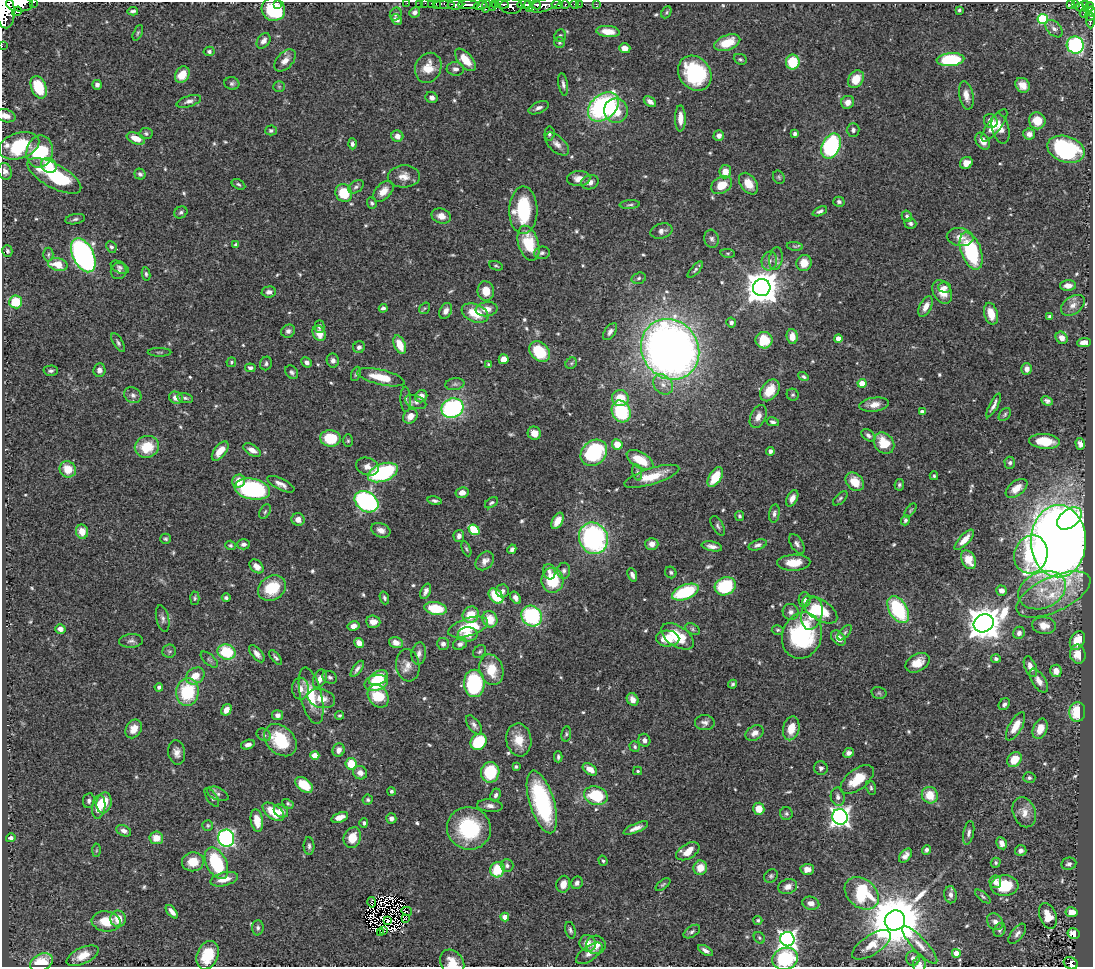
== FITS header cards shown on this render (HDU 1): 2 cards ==
NAXIS1  =                 1091
NAXIS2  =                  965

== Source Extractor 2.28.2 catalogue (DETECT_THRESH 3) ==
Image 1091 x 965 px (HDU 1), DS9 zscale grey, 1 PNG px = 1 image px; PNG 1095 x 969 px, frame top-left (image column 1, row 965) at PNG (2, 2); each listed source drawn as its Kron ellipse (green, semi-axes under 4 px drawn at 4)
Background 0.647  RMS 0.026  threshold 0.0795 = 3 sigma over >= 5 px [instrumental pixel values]
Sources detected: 628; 7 with non-positive FLUX_AUTO (blend fragments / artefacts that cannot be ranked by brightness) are neither listed nor drawn; of the other 621, the 500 brightest by FLUX_AUTO listed and drawn (121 fainter detections omitted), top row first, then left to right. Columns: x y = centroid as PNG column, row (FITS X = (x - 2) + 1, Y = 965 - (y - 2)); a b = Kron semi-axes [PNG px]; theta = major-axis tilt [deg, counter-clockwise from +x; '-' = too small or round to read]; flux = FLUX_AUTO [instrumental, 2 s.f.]
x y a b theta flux
34 2 3 2 - 21
278 3 2 2 - 5.4
407 3 2 2 - 7.9
419 3 2 2 - 10
425 3 2 2 - 6.6
436 3 3 2 - 11
445 3 10 3 0 61
20 4 13 7 -2 1400
432 4 4 3 - 32
491 4 6 3 -64 190
495 4 4 3 - 130
502 4 7 3 -5 230
557 4 5 3 - 110
565 4 4 3 - 87
575 4 4 3 - 39
579 4 2 2 - 3
596 4 3 2 - 6.5
1071 4 3 3 - 95
455 5 8 5 0 480
469 5 10 4 -2 860
524 5 6 4 2 410
537 5 4 3 - 370
544 5 15 6 16 980
1075 5 4 4 - 79
1085 5 3 3 - 140
480 6 7 4 11 150
486 6 6 3 76 160
511 6 11 7 0 210
529 6 6 3 -76 490
1080 7 4 3 - 20
1089 7 6 4 32 200
273 9 12 11 - 130
5 10 18 9 -87 3000
959 10 4 4 - 3.2
17 11 5 4 - 250
133 11 5 3 - 4.1
415 12 5 5 - 7.4
666 12 6 4 62 3
1092 12 5 3 - 110
1084 13 4 3 - 34
396 14 7 5 62 4.5
1090 16 5 3 - 65
396 19 6 4 -42 9.1
1043 19 5 5 - 150
1090 21 7 4 -88 120
1054 29 10 6 -44 8
608 32 12 5 -6 27
138 33 8 4 65 3.2
560 35 6 5 - 4
264 41 8 6 56 9.8
559 42 5 5 - 3.2
727 43 13 7 21 49
1075 45 9 8 - 300
2 46 2 2 - 5.8
625 48 5 5 - 13
209 51 5 4 - 3.9
740 59 7 5 -24 3.4
285 60 13 8 47 15
465 60 13 7 -48 35
950 60 14 6 5 130
793 62 7 7 - 71
428 68 15 12 65 35
455 69 9 7 -2 7
695 73 18 15 -51 150
182 75 9 7 57 31
856 79 9 7 57 32
232 83 7 6 - 4.4
563 84 11 4 -80 6.1
97 85 5 4 - 5.6
1023 85 8 6 -46 16
39 87 12 7 -68 59
279 87 5 5 - 2.8
966 95 14 7 -79 15
432 97 6 5 - 7.8
189 101 13 5 17 8
650 102 7 4 -35 8.1
848 102 7 6 - 13
603 107 17 12 39 340
539 108 11 5 23 7.8
616 111 12 12 - 39
5 116 10 6 -16 13
680 118 13 5 -90 17
991 121 7 6 - 17
1037 121 8 8 - 33
994 125 19 6 53 24
1000 129 15 8 -75 20
271 130 6 5 - 4.6
853 130 7 6 - 5.6
146 134 6 5 - 4
549 134 7 5 84 4.7
795 134 4 4 - 4.8
1029 134 6 5 - 10
397 136 6 5 - 11
719 136 5 5 - 9.1
136 138 9 5 -22 23
983 141 9 6 -54 16
352 144 5 4 - 5.2
557 144 15 7 -42 12
19 146 21 13 17 100
831 146 13 9 65 290
1066 149 19 13 -18 180
40 152 16 13 78 100
966 163 6 5 - 18
49 166 8 7 - 35
5 171 8 6 -70 7.9
725 172 6 6 - 21
140 174 6 5 - 4.7
54 176 30 12 -29 130
404 176 16 11 3 19
779 177 7 5 -56 3.2
579 179 11 7 4 17
590 182 9 7 17 9.7
238 184 7 4 -29 3.7
748 184 12 8 -54 24
722 185 11 8 29 32
356 187 8 5 35 5.3
383 191 12 7 46 18
344 193 9 8 - 60
839 202 6 5 - 4.8
372 203 6 4 -72 3.5
630 205 10 3 3 3.5
523 210 24 14 90 120
820 211 8 4 25 5.1
181 212 7 5 32 4.5
441 216 10 7 -15 15
907 216 6 5 - 4.7
75 219 10 5 10 4.8
910 223 6 5 - 4.5
661 231 11 7 17 8.1
960 237 13 9 -10 16
712 239 9 7 -76 6.6
528 243 18 10 -73 66
236 245 4 4 - 5.8
795 246 8 4 -9 3.1
111 247 6 5 - 4.1
7 251 6 5 - 4.3
971 251 19 10 -70 160
542 253 8 6 4 5.7
728 253 7 4 -8 2.9
48 254 7 5 87 3.2
83 255 18 10 -64 590
776 259 11 6 82 7.1
769 261 9 7 77 9.1
804 263 8 7 - 21
58 264 10 6 -14 33
496 266 7 4 -20 2.8
120 267 10 5 -27 5.3
695 270 10 4 48 3.9
118 271 8 7 - 5.8
146 274 6 4 -82 3.7
639 278 7 5 18 4.1
1068 286 8 5 2 13
945 287 6 5 - 5.7
762 288 9 8 - 3800
486 291 10 8 -81 26
269 292 7 5 4 7.9
942 292 13 9 -61 24
16 302 6 6 - 56
1073 305 13 8 35 13
926 307 11 6 63 15
383 308 4 3 - 4.5
425 308 6 5 - 3
487 309 11 7 7 17
446 311 8 6 63 9.7
475 313 14 9 -22 46
991 314 11 6 -74 26
1050 316 4 3 - 3.9
731 323 5 4 - 5.2
319 326 6 5 - 5
288 331 7 6 - 5.5
610 332 10 5 55 7.5
319 333 8 6 -60 21
792 336 7 5 -86 19
838 338 4 4 - 17
1062 338 6 5 - 11
764 340 8 8 - 57
1084 342 7 4 2 13
118 343 10 4 -60 4.7
400 345 10 5 -66 30
359 347 6 5 - 6.1
670 349 31 28 -57 1600
159 352 12 3 0 2.8
540 352 11 9 -44 78
504 359 5 5 - 16
333 360 7 6 - 7.4
231 362 5 4 - 2.8
307 362 5 4 - 7.1
266 363 7 5 69 4.2
571 363 6 5 - 2.9
488 364 4 3 - 2.8
250 368 5 4 - 5.3
1027 369 6 5 - 9.3
99 370 7 6 - 9.1
51 371 7 5 1 5.1
292 372 7 5 -51 4.8
356 374 7 4 69 3
381 377 24 7 -13 46
803 377 5 4 - 3.3
862 383 4 4 - 34
455 384 9 6 9 4.8
663 384 11 9 -44 14
770 390 12 8 54 31
133 395 9 7 -31 6.9
793 395 6 5 - 3.3
421 396 6 6 - 12
176 398 7 5 -23 12
185 398 8 5 -15 4
620 398 8 8 - 37
406 399 12 5 -88 5.4
1047 401 6 4 -24 5.4
416 402 11 6 -21 7.5
874 405 15 7 7 17
994 405 13 3 62 7.5
452 408 11 9 21 280
621 411 11 9 -65 130
922 412 4 4 - 8.9
1005 414 7 5 51 3.2
410 416 8 6 45 14
758 417 12 7 65 14
773 422 6 4 -12 4.3
534 433 7 6 - 17
868 435 8 5 -38 4.8
330 438 10 8 -7 71
348 441 6 5 - 2.8
1045 441 15 7 -5 38
884 443 11 9 -51 44
617 444 5 5 - 31
1080 444 6 4 -73 7.3
147 447 12 10 20 54
252 450 10 5 -28 13
220 451 11 5 52 18
770 451 4 4 - 7.9
594 453 14 12 44 180
640 460 15 7 -31 47
1010 463 6 5 - 4.6
367 467 12 8 -20 11
68 469 8 8 - 32
383 472 15 8 21 220
637 472 8 4 -77 4.1
652 476 28 8 17 39
934 476 4 4 - 2.8
715 477 11 6 58 40
239 481 7 6 - 24
855 482 10 8 -46 29
281 484 15 5 -26 11
899 485 6 5 - 3.4
1017 488 12 7 38 22
252 489 18 10 -10 230
462 493 6 5 - 14
792 498 9 5 63 11
840 498 9 4 42 3.9
435 501 7 4 -10 4.8
366 502 13 9 -34 350
491 503 7 4 33 4.2
910 510 8 4 52 2.9
265 512 8 5 62 3.7
774 513 9 5 80 6.3
740 516 5 4 - 3.4
1069 518 14 9 38 200
298 519 6 6 - 10
905 520 5 4 - 3.9
557 521 9 5 61 18
718 526 11 5 -60 4.8
381 530 10 7 -22 11
474 530 6 4 -41 90
82 532 7 6 - 24
459 536 6 5 - 7.3
593 538 16 14 -66 330
166 539 5 5 - 3.2
964 540 13 5 46 18
1058 541 36 27 89 3800
244 544 6 5 - 6.1
652 544 6 6 - 12
797 544 11 6 -57 6.8
230 545 5 4 - 3
758 545 9 5 19 5.6
712 546 10 4 -11 9.3
466 549 8 3 -66 2.9
512 549 5 4 - 4.9
1031 554 19 16 71 100
969 560 10 6 -61 26
485 561 10 8 46 12
794 563 16 8 3 30
256 566 8 5 -42 13
564 571 8 6 84 6.3
549 572 8 6 -74 7.3
671 572 6 5 - 4.2
632 575 7 4 -69 7.3
552 580 12 11 - 70
725 586 11 9 24 110
272 588 15 11 34 67
1042 590 25 18 23 54
426 591 8 4 66 8.5
502 591 6 6 - 6.9
1001 591 5 5 - 12
685 592 14 7 21 140
1053 594 40 17 25 75
496 596 9 6 -47 76
195 598 6 4 88 3
226 598 4 4 - 4
384 598 6 4 -71 4.2
516 598 7 4 -56 8.6
804 600 7 6 - 6.9
436 609 11 6 -10 63
820 610 20 10 -33 60
898 610 15 9 -59 150
791 612 8 8 - 7.8
812 614 17 10 77 37
471 615 8 7 - 38
532 616 11 9 -46 160
163 618 14 6 -78 7.8
490 619 8 7 - 32
373 622 7 6 - 17
984 623 10 8 27 3900
353 626 6 4 10 12
1044 626 12 8 -6 21
468 627 21 9 17 72
60 629 5 4 - 7.6
692 629 8 5 -28 4.1
778 630 6 4 -13 3.1
845 633 9 5 48 4.8
1019 633 6 5 - 8.2
468 634 10 7 2 16
802 635 23 19 70 230
678 636 18 10 -33 70
838 638 9 6 -47 17
668 639 11 8 -2 37
1077 640 10 7 62 34
131 641 12 6 3 7.2
359 643 5 4 - 15
396 643 7 5 -18 14
443 644 6 6 - 6.8
460 644 7 5 24 5.8
169 651 7 6 - 3.6
227 652 9 7 -21 88
480 652 7 5 44 3.5
257 654 10 5 -49 9.2
419 654 11 7 82 8.7
1078 654 9 7 -78 23
276 657 9 4 -52 4.8
996 659 5 4 - 4.4
209 660 10 5 -41 4.5
917 663 13 8 29 26
408 665 16 11 -82 17
1030 667 11 5 -67 15
357 669 9 4 53 6.3
491 670 16 11 -73 43
1056 671 6 6 - 13
195 676 10 7 33 26
330 677 7 6 - 4.4
378 678 10 6 32 45
320 679 10 6 65 12
1039 681 13 6 -57 14
376 683 12 7 15 59
474 683 13 10 -89 150
732 684 4 3 - 3.2
159 687 4 4 - 5.1
300 689 11 8 -87 15
187 692 14 11 84 110
879 693 7 5 -15 3.5
311 696 29 10 -76 51
378 696 12 9 -55 59
321 698 14 9 -14 24
633 699 7 5 -57 13
1004 704 6 5 - 5.8
226 710 6 4 59 14
1077 712 10 8 84 53
278 715 5 5 - 7.9
340 715 4 4 - 3
705 723 10 7 -3 8.1
474 725 11 6 -54 7
1016 726 16 6 60 29
791 728 12 8 75 32
134 729 10 7 58 18
1040 729 10 7 67 23
755 733 10 7 30 12
566 734 7 5 81 3.5
264 735 7 6 - 4.4
280 740 18 13 -44 77
519 740 16 12 -81 33
644 740 6 6 - 6.9
478 742 9 7 45 86
248 745 7 4 16 7.5
635 747 5 5 - 3.3
338 750 7 6 - 11
177 752 12 8 -82 12
849 753 5 4 - 7.7
315 755 4 4 - 32
558 757 5 3 - 3.7
1014 759 8 6 49 35
351 764 6 5 - 43
516 767 4 3 - 3.3
821 768 7 6 - 5.4
590 769 8 5 -34 17
638 771 4 4 - 2.8
490 772 10 9 - 82
360 773 7 6 - 13
1029 778 6 5 - 4.3
857 780 19 10 37 45
304 785 10 6 -38 48
871 788 7 5 -75 3.5
392 791 4 4 - 3.7
218 794 11 6 -24 7
496 795 7 5 66 5
930 795 8 7 - 31
596 796 12 9 -15 85
212 797 11 5 -57 4.9
838 797 9 7 -80 7.8
368 800 5 5 - 3.6
89 801 7 6 - 5.5
542 802 32 12 -73 200
104 803 10 7 78 36
288 804 6 4 -30 3
490 806 13 6 -5 10
99 807 12 6 82 24
759 809 6 5 - 25
281 811 7 6 - 12
273 812 12 7 -36 48
1024 812 15 11 -70 19
786 813 6 6 - 4.2
340 817 9 5 19 15
840 817 8 7 - 870
391 819 5 5 - 7.2
257 820 11 6 -81 26
364 823 5 4 - 3.5
208 825 5 5 - 3
469 828 22 21 - 150
636 828 13 4 23 11
124 831 8 5 -25 7.2
969 833 12 5 79 6.4
11 838 5 4 - 5.3
156 838 7 6 - 24
226 838 8 8 - 440
352 838 10 8 69 30
1002 843 6 5 - 11
309 846 9 5 -87 4.7
96 850 6 4 89 3
927 850 5 4 - 4.9
688 851 13 7 30 27
1021 851 6 5 - 6.7
905 856 8 5 52 8.7
603 861 5 4 - 2.8
193 862 11 9 6 33
216 863 17 10 -63 130
996 863 5 4 - 4
1069 864 7 6 - 5.7
507 865 6 6 - 5.9
700 868 7 6 - 23
807 869 7 5 2 11
497 870 8 7 - 61
771 876 7 6 - 3.9
224 879 14 6 13 24
995 882 6 5 - 11
577 883 6 5 - 6.7
563 884 8 6 76 16
663 885 8 4 37 3.3
1004 886 14 10 3 61
788 887 9 7 18 12
862 893 19 14 -41 140
951 895 8 6 -81 7.6
983 897 9 4 -39 3.7
372 902 5 3 - 3.9
811 903 8 6 -15 11
407 911 5 2 - 5
172 912 8 4 -50 9.1
1072 912 6 5 - 20
1048 916 13 8 -70 28
505 917 4 4 - 17
406 918 4 3 - 2.8
118 919 8 7 - 27
758 920 4 4 - 3.4
895 920 10 10 - 14000
106 921 14 10 -7 42
387 921 3 2 - 3
995 922 9 7 -49 9.5
258 928 8 5 86 5
570 930 8 5 -75 4.2
1000 930 7 5 61 3.7
384 931 3 2 - 2.8
381 932 3 2 - 2.8
692 932 9 5 33 4.9
1017 934 12 6 51 7.5
1074 934 6 5 - 23
759 938 6 5 - 3.1
787 939 7 7 - 770
588 943 8 8 - 16
596 945 9 9 - 17
871 945 22 9 33 23
920 945 24 7 -47 18
705 950 8 4 -31 7.6
589 953 15 7 36 14
956 953 4 4 - 22
208 955 15 10 67 56
83 956 17 8 25 29
913 958 7 7 - 6.3
785 959 13 11 17 140
41 962 12 8 27 60
452 963 14 11 -52 27
1071 963 7 6 - 36
919 964 7 6 - 8.3
At the frame edge (FLAGS 8, measured only in part): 18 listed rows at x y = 34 2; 278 3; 407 3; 419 3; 425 3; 436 3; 445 3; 20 4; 432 4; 5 10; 1092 12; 1090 21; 2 46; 5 116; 785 959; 452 963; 1071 963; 919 964
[121 fainter detections neither listed nor drawn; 7 non-positive-flux detections neither listed nor drawn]